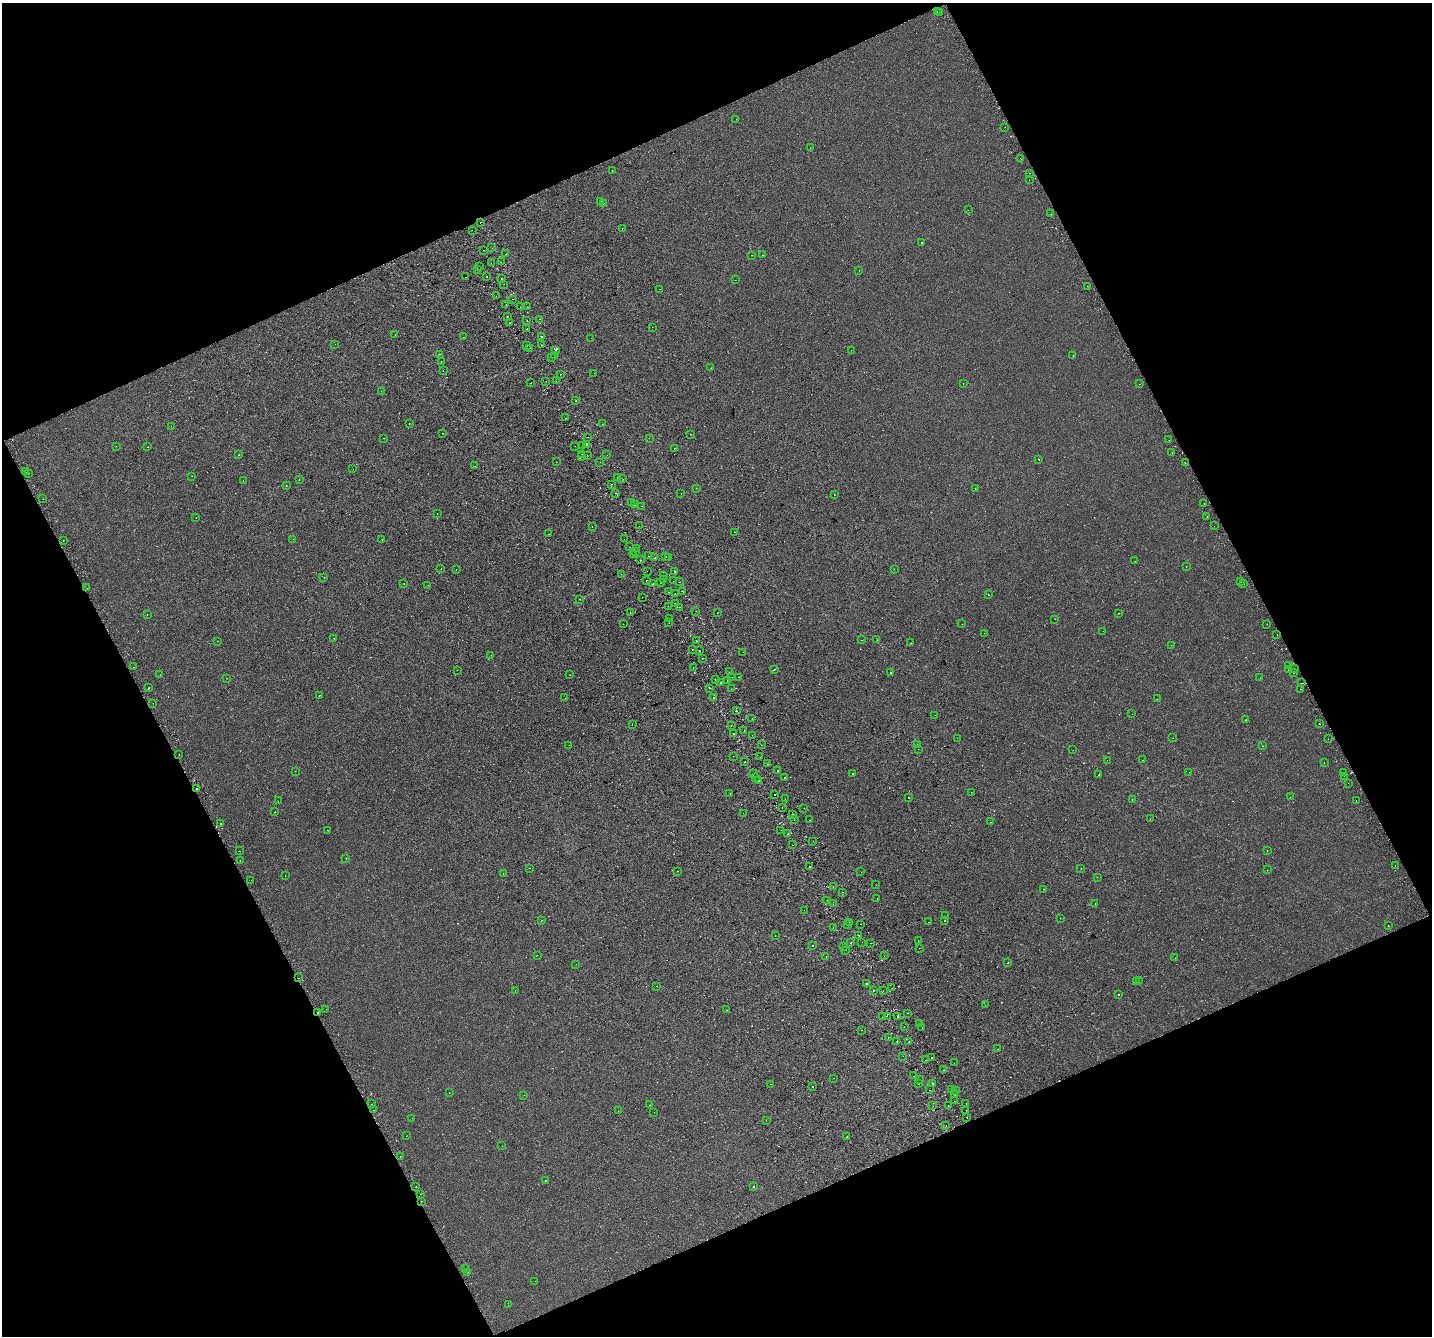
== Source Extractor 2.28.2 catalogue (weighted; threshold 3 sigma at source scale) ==
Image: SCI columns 43-5759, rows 177-5512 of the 5798 x 5630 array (HDU 1 of 3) = the unmasked area's bounding box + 8 px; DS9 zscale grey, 4 x 4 block average (1 PNG px = mean of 4 x 4 image px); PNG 1434 x 1338 px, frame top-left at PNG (2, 3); each listed source drawn as its Kron ellipse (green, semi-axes under 4 px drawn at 4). Shown black and unused: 45% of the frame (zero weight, under 2 of 3 exposures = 2% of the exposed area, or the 3 px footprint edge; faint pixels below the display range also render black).
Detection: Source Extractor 2.28.2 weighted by HDU 2 'WHT'. Background -1.01e-04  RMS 0.0037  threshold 0.0166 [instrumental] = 3 sigma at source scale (4.5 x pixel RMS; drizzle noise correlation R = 1.50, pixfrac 1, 0.0396/0.0396 arcsec/px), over >= 5 px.
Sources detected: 478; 1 too faint to see at this stretch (4 x 4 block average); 56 cosmic-ray / hot-pixel residue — neither listed nor drawn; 11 coinciding with a brighter row at this scale — not listed separately; the other 410 listed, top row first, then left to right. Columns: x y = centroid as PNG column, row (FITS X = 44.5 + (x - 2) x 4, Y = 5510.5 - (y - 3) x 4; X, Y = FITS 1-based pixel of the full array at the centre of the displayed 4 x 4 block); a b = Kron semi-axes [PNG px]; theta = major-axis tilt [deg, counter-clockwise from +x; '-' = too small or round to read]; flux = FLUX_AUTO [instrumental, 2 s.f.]
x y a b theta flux
937 11 2 2 - 1.1
940 13 2 2 - 1.6
736 119 2 2 - 0.29
1005 127 2 2 - 0.4
810 148 2 2 - 0.48
1021 159 2 2 - 0.42
612 171 2 2 - 0.39
1030 173 2 2 - 0.42
1029 180 2 2 - 0.41
601 201 2 2 - 4.6
603 203 2 2 - 1.7
968 210 2 2 - 0.32
1051 214 2 2 - 0.92
480 222 2 2 - 5.3
622 228 2 2 - 0.28
472 230 2 2 - 0.92
922 242 2 2 - 1.5
492 248 2 2 - 0.96
483 250 2 2 - 1.6
505 254 2 2 - 1.1
752 255 2 2 - 0.47
762 255 2 2 - 3.4
501 262 2 2 - 2.1
491 263 2 2 - 0.42
480 267 2 2 - 1.1
478 269 2 2 - 1
859 270 2 2 - 0.31
465 277 2 2 - 0.88
487 277 2 2 - 1.5
501 278 2 2 - 4
735 280 2 2 - 1.5
504 284 2 2 - 1.3
1087 286 2 2 - 0.52
659 289 2 2 - 0.6
496 296 2 2 - 0.52
513 299 2 2 - 1.4
506 304 2 2 - 4.1
520 307 2 2 - 0.8
527 307 2 2 - 10
507 316 2 2 - 5.7
539 319 2 2 - 0.26
527 320 2 2 - 3.1
510 323 2 2 - 1.2
652 327 2 2 - 0.39
527 329 2 2 - 0.51
395 335 2 2 - 0.38
542 336 2 2 - 0.78
463 337 2 2 - 1.6
591 338 2 2 - 1
335 344 2 2 - 0.8
526 345 2 2 - 1.6
542 345 2 2 - 1.3
530 348 2 2 - 0.32
555 350 2 2 - 4.1
851 350 2 2 - 0.36
440 354 2 2 - 0.67
554 356 2 2 - 0.58
1073 356 2 2 - 0.36
552 358 2 2 - 0.82
441 361 2 2 - 0.85
711 368 2 2 - 0.66
443 371 2 2 - 0.8
594 373 2 2 - 0.31
560 374 2 2 - 2.3
546 381 2 2 - 1.8
556 381 2 2 - 0.65
531 383 2 2 - 0.78
963 383 2 2 - 0.61
1140 384 2 2 - 2.7
381 391 2 2 - 0.61
576 401 2 2 - 1.3
566 418 2 2 - 1.9
409 423 2 2 - 1
602 424 2 2 - 1.1
171 426 2 2 - 0.27
442 433 2 2 - 0.72
690 434 2 2 - 0.49
588 437 2 2 - 1.2
384 438 2 2 - 0.51
649 438 2 2 - 0.63
1169 440 2 2 - 0.38
586 445 2 2 - 3.3
116 446 2 2 - 0.51
575 446 2 2 - 0.86
582 446 2 2 - 0.36
148 447 2 2 - 0.46
674 448 2 2 - 1.8
1172 452 2 2 - 2.1
582 454 2 2 - 0.71
239 455 2 2 - 1.5
587 455 2 2 - 0.38
607 455 2 2 - 1.4
582 457 2 2 - 0.43
1039 459 2 2 - 1.3
557 462 2 2 - 0.39
600 462 2 2 - 0.45
1185 463 2 2 - 3
475 466 2 2 - 0.44
353 469 2 2 - 0.3
25 471 2 2 - 1.5
28 473 2 2 - 0.55
192 476 2 2 - 0.36
618 477 2 2 - 0.71
299 479 2 2 - 0.41
623 479 2 2 - 1.5
243 481 2 2 - 0.95
611 484 2 2 - 0.81
286 485 2 2 - 1.1
696 488 2 2 - 0.49
975 489 2 2 - 1
615 493 2 2 - 2.8
681 493 2 2 - 0.75
834 495 2 2 - 0.73
43 499 2 2 - 0.43
631 502 2 2 - 3.1
1204 503 2 2 - 1.5
634 505 2 2 - 0.37
642 506 2 2 - 0.83
437 513 2 2 - 0.95
1207 516 2 2 - 0.95
196 518 2 2 - 0.65
639 526 2 2 - 0.77
1214 526 2 2 - 0.96
592 527 2 2 - 10
735 532 2 2 - 1.1
549 534 2 2 - 0.6
293 539 2 2 - 0.23
382 539 2 2 - 0.42
624 539 2 2 - 0.76
63 540 2 2 - 0.83
630 547 2 2 - 1.7
637 548 2 2 - 2
635 552 2 2 - 1.1
634 555 2 2 - 0.65
648 556 2 2 - 2.5
666 557 2 2 - 0.95
668 557 2 2 - 1.7
655 558 2 2 - 2.8
640 560 2 2 - 3.4
1135 561 2 2 - 0.37
1186 567 2 2 - 0.39
441 569 2 2 - 1.2
456 569 2 2 - 2.2
894 569 2 2 - 0.4
647 571 2 2 - 1.7
674 571 2 2 - 21
621 574 2 2 - 0.34
664 575 2 2 - 0.87
324 577 2 2 - 0.39
646 580 2 2 - 0.4
664 580 2 2 - 2.7
673 581 2 2 - 0.65
660 582 2 2 - 5.7
680 582 2 2 - 0.83
1240 582 2 2 - 0.49
404 584 2 2 - 0.71
653 584 2 2 - 3.8
1243 584 2 2 - 3.1
428 585 2 2 - 0.25
87 588 2 2 - 0.73
668 592 2 2 - 0.87
683 592 2 2 - 6.5
675 594 2 2 - 2
988 595 2 2 - 1.5
642 597 2 2 - 0.49
579 599 2 2 - 0.55
675 603 2 2 - 5.9
668 606 2 2 - 0.57
680 607 2 2 - 0.46
696 611 2 2 - 2.6
630 612 2 2 - 1.6
717 612 2 2 - 0.5
1119 613 2 2 - 0.67
147 615 2 2 - 0.56
670 618 2 2 - 4.8
1055 619 2 2 - 0.73
669 623 2 2 - 0.48
623 624 2 2 - 0.29
962 624 2 2 - 0.61
1267 624 2 2 - 0.43
1103 631 2 2 - 0.88
984 633 2 2 - 0.36
1277 635 2 2 - 0.75
333 638 2 2 - 2.5
862 640 2 2 - 0.64
877 640 2 2 - 1.7
217 641 2 2 - 0.43
696 641 2 2 - 4.5
911 643 2 2 - 1.5
1171 645 2 2 - 2
692 649 2 2 - 1.4
699 651 2 2 - 2.1
743 652 2 2 - 0.64
491 655 2 2 - 0.34
702 658 2 2 - 2
1289 665 2 2 - 0.66
134 667 2 2 - 0.8
693 668 2 2 - 1.4
774 669 2 2 - 2.1
1294 669 2 2 - 1.1
457 670 2 2 - 0.46
1288 670 2 2 - 0.65
729 672 2 2 - 0.79
891 673 2 2 - 0.97
1294 673 2 2 - 0.57
160 675 2 2 - 0.35
570 675 2 2 - 0.58
732 677 2 2 - 0.89
739 677 2 2 - 3.7
227 678 2 2 - 0.36
1260 678 2 2 - 0.84
715 679 2 2 - 0.52
727 681 2 2 - 1.3
720 683 2 2 - 1.7
1301 683 2 2 - 2.3
149 688 2 2 - 0.55
709 688 2 2 - 2.4
731 689 2 2 - 0.89
1300 689 2 2 - 0.75
319 695 2 2 - 0.62
565 698 2 2 - 0.37
714 698 2 2 - 5
1157 699 2 2 - 0.57
153 703 2 2 - 0.84
737 711 2 2 - 2.3
1132 714 2 2 - 0.45
935 715 2 2 - 0.44
752 719 2 2 - 1.5
1246 720 2 2 - 1.4
632 724 2 2 - 0.33
1319 724 2 2 - 11
731 725 2 2 - 2.7
744 731 2 2 - 0.39
734 734 2 2 - 0.99
752 735 2 2 - 2.3
957 738 2 2 - 0.47
1173 738 2 2 - 1.7
1328 739 2 2 - 0.91
917 744 2 2 - 2.1
569 745 2 2 - 0.4
761 745 2 2 - 1.9
1262 746 2 2 - 0.89
918 749 2 2 - 0.57
1073 750 2 2 - 1.1
179 755 2 2 - 0.87
733 756 2 2 - 0.32
760 757 2 2 - 2.4
1107 760 2 2 - 0.4
1143 760 2 2 - 2.3
745 762 2 2 - 2.1
1324 762 2 2 - 0.58
767 764 2 2 - 2.4
295 771 2 2 - 0.42
778 771 2 2 - 1.2
1189 772 2 2 - 0.6
754 773 2 2 - 0.6
1344 773 2 2 - 2.1
852 774 2 2 - 0.53
1099 775 2 2 - 1.2
1344 776 2 2 - 1.7
756 777 2 2 - 0.43
784 778 2 2 - 3.6
759 781 2 2 - 1.4
1348 783 2 2 - 0.95
197 789 2 2 - 1.1
971 792 2 2 - 0.33
730 794 2 2 - 5
774 795 2 2 - 6.1
908 797 2 2 - 60
1290 797 2 2 - 0.42
785 799 2 2 - 0.41
1132 800 2 2 - 0.61
278 801 2 2 - 0.36
1356 801 2 2 - 0.94
782 807 2 2 - 0.92
804 808 2 2 - 0.43
275 812 2 2 - 0.62
743 813 2 2 - 0.32
793 814 2 2 - 1.5
1150 819 2 2 - 0.45
794 820 2 2 - 0.48
810 820 2 2 - 0.88
990 822 2 2 - 1.9
221 823 2 2 - 1.9
327 830 2 2 - 0.63
781 830 2 2 - 0.46
788 834 2 2 - 2.2
813 841 2 2 - 0.53
792 845 2 2 - 4.8
1267 850 2 2 - 0.68
239 851 2 2 - 1.5
346 858 2 2 - 1.6
240 861 2 2 - 1.5
809 866 2 2 - 6
1395 866 2 2 - 2.5
530 868 2 2 - 0.36
1081 869 2 2 - 1.9
1267 870 2 2 - 0.32
678 871 2 2 - 0.45
861 872 2 2 - 0.32
503 873 2 2 - 0.63
285 876 2 2 - 0.94
1097 877 2 2 - 0.43
251 880 2 2 - 0.89
876 885 2 2 - 0.59
833 887 2 2 - 0.44
1043 889 2 2 - 0.6
843 892 2 2 - 4
877 898 2 2 - 0.5
827 900 2 2 - 3.8
833 904 2 2 - 1.5
1095 904 2 2 - 1.8
804 910 2 2 - 0.52
946 916 2 2 - 0.52
1060 918 2 2 - 0.84
542 920 2 2 - 0.33
945 920 2 2 - 3.9
849 922 2 2 - 0.74
928 922 2 2 - 1.1
848 924 2 2 - 1.9
860 924 2 2 - 0.7
1388 926 2 2 - 0.59
833 927 2 2 - 2.4
858 935 2 2 - 1.5
775 936 2 2 - 0.32
918 941 2 2 - 1.8
862 942 2 2 - 1.4
851 943 2 2 - 3.5
871 943 2 2 - 1.9
812 945 2 2 - 11
844 947 2 2 - 0.47
919 948 2 2 - 0.65
845 950 2 2 - 2.7
537 955 2 2 - 1.1
884 956 2 2 - 2.1
826 957 2 2 - 3.9
1175 958 2 2 - 1.2
1008 962 2 2 - 0.9
576 964 2 2 - 0.36
299 978 2 2 - 0.75
1139 981 2 2 - 0.34
1136 982 2 2 - 1.2
867 983 2 2 - 11
656 986 2 2 - 1.8
892 988 2 2 - 0.84
515 990 2 2 - 0.34
873 990 2 2 - 1.1
883 991 2 2 - 1.2
1118 995 2 2 - 1.1
985 1005 2 2 - 0.27
326 1009 2 2 - 0.35
727 1010 2 2 - 0.74
318 1012 2 2 - 4.2
908 1013 2 2 - 10
887 1016 2 2 - 0.6
898 1016 2 2 - 3
883 1017 2 2 - 1.8
919 1024 2 2 - 0.96
904 1027 2 2 - 0.53
922 1027 2 2 - 0.47
861 1030 2 2 - 0.53
888 1037 2 2 - 5.2
897 1041 2 2 - 1
909 1042 2 2 - 1.6
997 1049 2 2 - 0.84
903 1056 2 2 - 0.47
932 1057 2 2 - 2.6
925 1060 2 2 - 3.4
954 1063 2 2 - 0.43
943 1070 2 2 - 1.3
913 1076 2 2 - 0.55
834 1078 2 2 - 0.27
919 1080 2 2 - 2.7
932 1083 2 2 - 13
771 1084 2 2 - 2.2
918 1084 2 2 - 1
813 1087 2 2 - 3.4
930 1090 2 2 - 6
952 1090 2 2 - 1
956 1090 2 2 - 2
449 1093 2 2 - 0.61
524 1095 2 2 - 0.55
955 1095 2 2 - 0.76
954 1101 2 2 - 0.56
372 1104 2 2 - 0.49
966 1104 2 2 - 2
649 1105 2 2 - 0.67
933 1106 2 2 - 0.87
948 1106 2 2 - 1.2
373 1110 2 2 - 0.51
966 1110 2 2 - 0.93
618 1111 2 2 - 1.5
654 1112 2 2 - 0.7
967 1117 2 2 - 2
412 1118 2 2 - 0.32
766 1120 2 2 - 1.2
946 1126 2 2 - 1.4
406 1136 2 2 - 0.42
847 1137 2 2 - 0.86
502 1146 2 2 - 0.29
400 1156 2 2 - 3.3
545 1180 2 2 - 3.1
416 1187 2 2 - 2
753 1187 2 2 - 1.6
421 1194 2 2 - 1.4
421 1201 2 2 - 3.3
466 1269 2 2 - 1.3
467 1272 2 2 - 3.1
535 1281 2 2 - 0.3
508 1305 2 2 - 0.29
Overlapping masked pixels (flux is a lower limit): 2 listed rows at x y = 299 978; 318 1012
Diffuse or blended objects may show on this block-average render without a row.